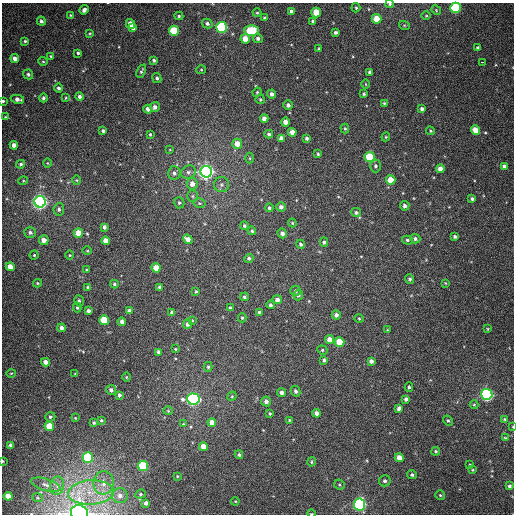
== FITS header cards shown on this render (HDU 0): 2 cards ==
NAXIS1  =                  512
NAXIS2  =                  512

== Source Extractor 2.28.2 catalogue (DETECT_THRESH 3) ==
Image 512 x 512 px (HDU 0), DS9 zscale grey, 1 PNG px = 1 image px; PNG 516 x 516 px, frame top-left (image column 1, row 512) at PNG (2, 3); each listed source drawn as its Kron ellipse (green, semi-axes under 4 px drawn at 4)
Background 379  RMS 9.5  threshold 28.5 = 3 sigma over >= 5 px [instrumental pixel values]
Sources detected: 218; all 218 listed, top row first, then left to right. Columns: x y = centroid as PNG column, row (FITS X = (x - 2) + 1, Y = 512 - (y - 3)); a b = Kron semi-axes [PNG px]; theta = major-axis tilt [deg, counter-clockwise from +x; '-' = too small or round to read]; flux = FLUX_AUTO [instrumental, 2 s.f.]
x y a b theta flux
390 4 4 3 - 900
356 8 5 4 - 700
455 8 5 5 - 56000
84 10 5 4 - 2300
436 10 5 4 - 640
291 11 4 3 - 1400
316 12 5 4 - 13000
257 13 4 4 - 730
71 15 4 3 - 610
179 16 4 4 - 860
426 16 5 3 - 680
264 18 3 3 - 610
377 19 5 4 - 14000
41 21 4 4 - 1600
313 21 4 3 - 1500
131 24 5 4 - 7100
207 24 5 4 - 1700
404 25 5 3 - 650
133 27 4 4 - 3200
222 27 5 5 - 94000
251 30 7 5 -1 36000
174 31 5 5 - 27000
335 32 3 3 - 1500
90 33 4 3 - 570
258 38 5 4 - 1900
245 39 5 4 - 9000
25 41 4 4 - 900
478 47 3 3 - 1200
319 49 3 2 - 590
78 53 3 3 - 1000
51 56 3 3 - 810
15 58 4 4 - 3700
154 60 3 3 - 1000
43 61 4 4 - 750
482 62 3 2 - 4200
201 70 5 4 - 680
141 71 7 3 64 940
370 72 4 4 - 1900
28 74 5 5 - 1400
157 78 5 4 - 1300
366 84 4 3 - 430
58 88 4 4 - 1800
257 92 4 4 - 710
272 94 4 4 - 2100
364 94 3 3 - 950
79 96 4 4 - 1800
43 98 4 4 - 1400
65 98 4 3 - 530
17 99 7 4 -10 2900
260 99 4 4 - 860
3 101 3 3 - 880
384 103 4 4 - 690
288 105 4 4 - 2000
155 107 5 5 - 2500
148 109 4 4 - 3100
422 109 4 4 - 1900
5 117 4 4 - 560
264 119 4 4 - 3500
285 122 4 4 - 5100
345 129 5 4 - 800
475 130 5 4 - 7900
103 131 4 3 - 1200
430 131 4 4 - 760
292 132 4 4 - 5000
150 134 4 3 - 830
269 134 4 4 - 1500
386 137 4 4 - 740
281 138 4 4 - 3000
307 138 4 4 - 1400
237 144 5 5 - 7300
14 145 4 4 - 3500
170 150 4 2 - 410
318 154 4 3 - 860
370 157 5 5 - 30000
250 158 5 3 - 700
47 163 4 3 - 520
21 164 4 3 - 960
375 166 6 5 - 1700
504 166 4 3 - 1800
440 169 4 4 - 4400
188 172 7 6 - 2200
206 172 6 6 - 310000
174 173 7 6 - 2000
77 180 5 3 - 600
391 180 5 4 - 11000
23 181 5 3 - 580
192 184 5 5 - 4400
221 185 7 7 - 2000
192 196 6 5 - 1100
472 199 4 3 - 1500
40 202 6 5 - 260000
179 203 6 5 - 1100
199 203 6 4 -12 1100
405 206 5 4 - 2000
281 207 4 4 - 2600
269 208 4 4 - 1300
59 209 6 5 - 1600
356 212 5 4 - 1500
292 223 4 3 - 670
244 226 4 4 - 1100
104 227 4 3 - 1900
252 231 4 4 - 1200
30 232 6 5 - 1900
78 233 4 4 - 9700
282 233 5 4 - 2600
455 237 4 3 - 1400
188 239 5 4 - 3400
415 239 5 4 - 1600
44 240 5 5 - 5200
407 240 5 4 - 1100
106 241 4 4 - 6600
324 242 4 4 - 1300
301 244 4 4 - 1500
87 251 4 3 - 550
34 255 4 4 - 800
69 255 4 3 - 550
249 258 4 4 - 1200
10 267 4 4 - 6900
156 268 4 4 - 9600
87 270 4 3 - 690
410 279 4 4 - 1200
38 283 4 4 - 760
445 283 4 4 - 610
114 284 4 3 - 1100
88 287 4 3 - 740
160 287 4 3 - 1800
295 291 5 5 - 1400
196 292 4 3 - 810
298 295 5 5 - 1100
244 297 4 4 - 1200
277 300 5 4 - 3300
79 301 6 4 -72 1100
271 305 4 4 - 1300
77 307 5 4 - 940
231 308 4 4 - 2100
88 311 4 3 - 1500
129 311 4 4 - 2200
172 312 4 4 - 1800
259 312 4 3 - 880
336 315 4 4 - 2400
242 318 4 4 - 820
359 318 4 3 - 560
104 320 5 5 - 22000
192 320 4 2 - 490
122 322 4 4 - 2600
188 324 5 4 - 2400
62 328 4 4 - 2800
488 329 4 2 - 500
387 330 3 3 - 580
330 339 4 4 - 5200
339 342 5 4 - 14000
175 349 3 2 - 490
322 350 5 4 - 910
159 352 4 4 - 2500
324 360 4 4 - 1300
371 361 4 4 - 2300
45 362 4 4 - 3900
208 367 5 4 - 880
11 373 5 3 - 610
75 374 3 2 - 420
126 377 4 3 - 480
409 387 5 3 - 960
111 390 5 4 - 1900
296 391 5 4 - 1700
282 393 4 4 - 3000
487 394 5 5 - 150000
119 395 3 3 - 1300
232 396 5 4 - 620
193 399 6 5 - 200000
406 399 4 4 - 1800
266 401 5 4 - 2500
474 405 4 4 - 670
399 408 4 4 - 2800
168 411 5 4 - 670
270 413 3 3 - 830
317 413 4 4 - 2500
50 417 5 4 - 1100
75 418 3 2 - 430
504 419 3 3 - 590
101 420 3 3 - 730
289 420 3 3 - 590
448 421 5 4 - 1100
94 423 4 3 - 810
212 423 4 4 - 5200
183 424 4 3 - 440
49 426 5 5 - 12000
513 427 3 2 - 440
505 438 4 3 - 680
11 445 4 3 - 1900
203 447 4 4 - 5300
436 451 4 4 - 980
239 455 4 3 - 1000
88 458 5 5 - 64000
399 458 4 4 - 5700
2 461 3 2 - 620
311 462 5 3 - 750
470 465 3 3 - 650
143 466 5 5 - 40000
473 470 4 3 - 600
412 475 5 4 - 1200
177 476 3 3 - 500
385 481 6 5 - 1400
104 483 12 10 83 6700
46 485 15 6 -17 3500
339 485 5 5 - 810
57 486 9 7 78 3500
509 486 4 3 - 1100
91 492 23 12 3 18000
140 494 5 4 - 880
440 495 5 5 - 910
8 496 4 4 - 6700
120 496 8 7 - 3800
38 498 5 3 - 680
235 501 4 3 - 540
146 503 4 4 - 2100
360 504 6 5 - 140000
79 513 8 7 - 600000
311 514 4 2 - 590
At the frame edge (FLAGS 8, measured only in part): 7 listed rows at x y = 390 4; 455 8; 3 101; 513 427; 2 461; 79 513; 311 514